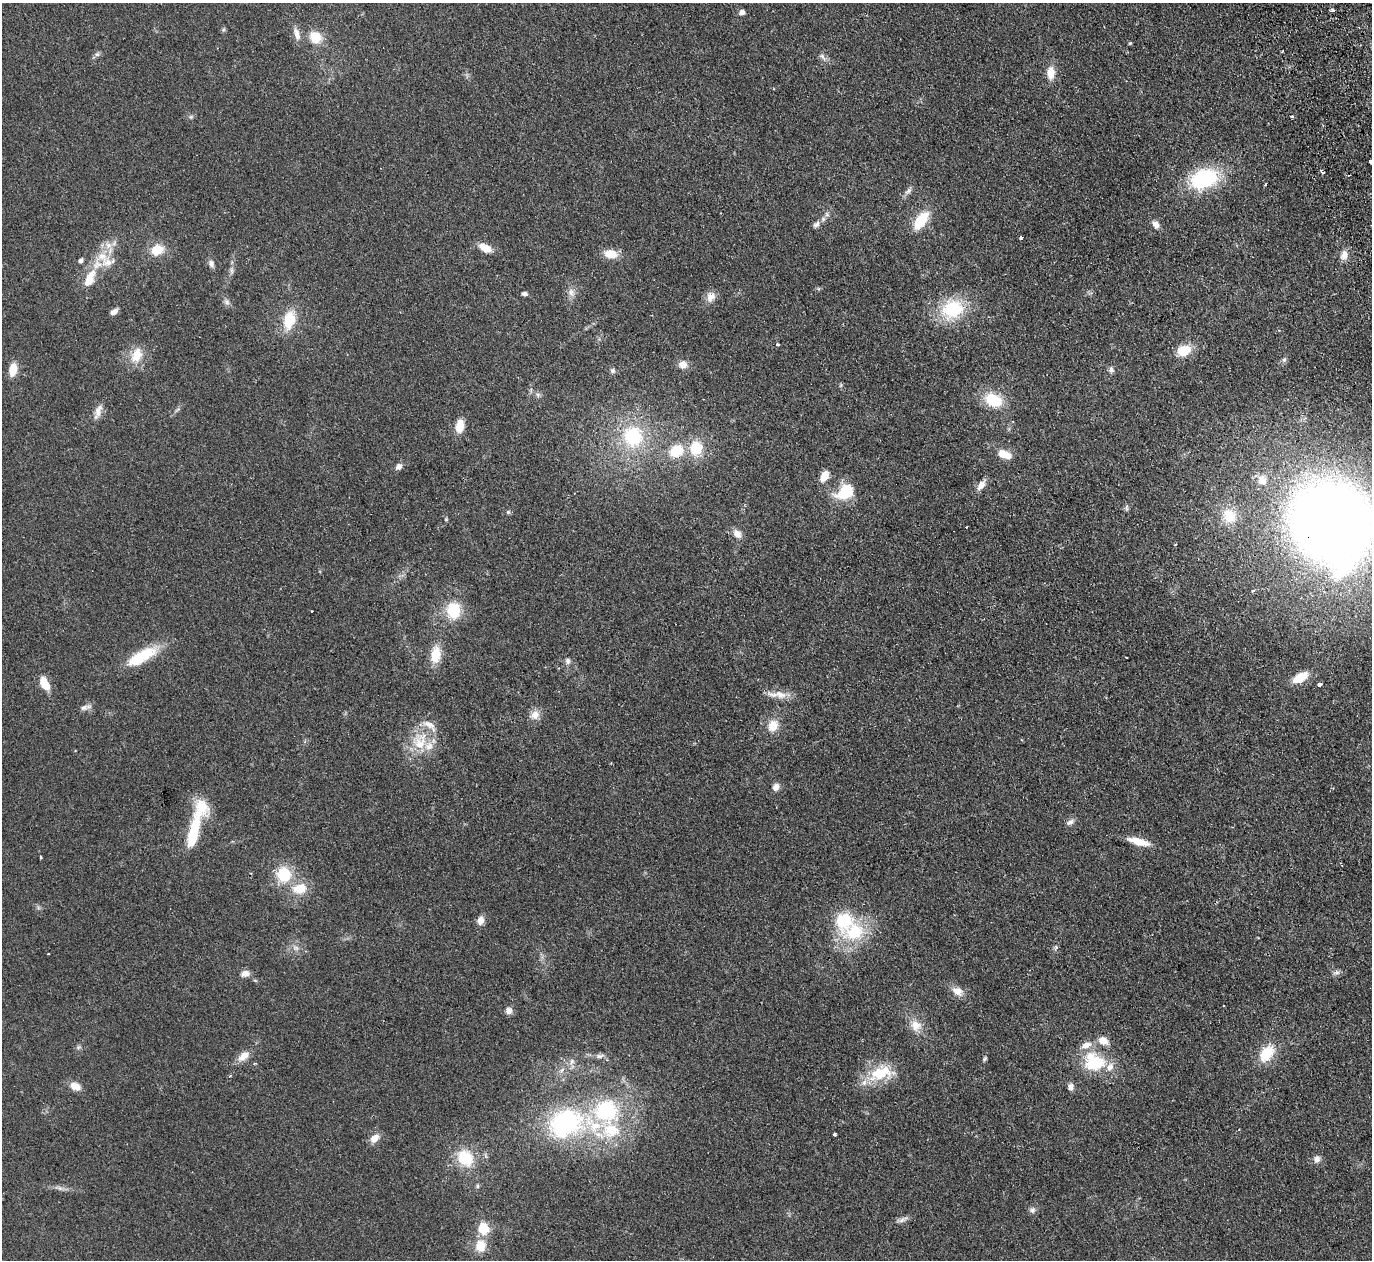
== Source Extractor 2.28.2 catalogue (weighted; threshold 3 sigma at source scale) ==
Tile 10 of 4 x 4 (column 2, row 3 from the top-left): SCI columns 1425-2794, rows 1562-2819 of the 5589 x 5512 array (HDU 1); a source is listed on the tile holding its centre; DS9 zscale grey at full resolution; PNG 1374 x 1262 px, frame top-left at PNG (2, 3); no overlay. Shown black and unused: <1% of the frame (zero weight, under 2 of 3 exposures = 3% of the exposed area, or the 3 px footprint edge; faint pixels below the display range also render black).
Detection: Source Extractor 2.28.2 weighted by HDU 2 'WHT'; one run over the whole footprint, this tile lists its part. Background 0.108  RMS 0.01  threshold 0.0448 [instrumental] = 3 sigma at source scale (4.5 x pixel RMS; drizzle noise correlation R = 1.50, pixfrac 1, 0.05/0.05 arcsec/px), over >= 5 px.
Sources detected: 133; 1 inside a brighter object's white glare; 3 cosmic-ray / hot-pixel residue — not listed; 11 inside a brighter listed object's ellipse — not listed separately; the other 118 listed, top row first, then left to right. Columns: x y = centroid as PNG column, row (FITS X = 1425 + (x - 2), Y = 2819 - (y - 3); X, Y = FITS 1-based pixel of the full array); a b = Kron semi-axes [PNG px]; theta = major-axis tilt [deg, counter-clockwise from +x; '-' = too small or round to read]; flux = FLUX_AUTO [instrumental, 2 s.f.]
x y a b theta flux
1333 10 3 3 - 3.9
742 12 7 5 16 4
297 34 17 7 -76 6.8
315 37 12 11 - 20
1130 43 5 4 - 1.1
97 54 7 6 - 2.4
822 57 14 5 -43 3.6
1051 73 15 9 88 12
1292 116 3 3 - 5.3
191 117 6 5 - 1.7
1370 161 4 3 - 5.4
1323 172 6 3 -34 1.7
1204 179 27 17 20 86
908 191 10 7 40 3.5
827 214 7 6 - 2.3
921 221 19 10 54 31
816 224 11 8 44 4.1
1156 224 10 7 -53 5.5
1021 238 3 3 - 4.5
108 246 10 9 - 7.3
485 248 14 8 -27 13
157 250 14 11 19 19
611 254 14 9 -9 16
1344 255 11 8 71 7.8
81 261 6 5 - 2.6
108 262 22 12 18 15
211 264 10 7 -73 3.6
231 271 10 4 -89 2.9
90 278 31 14 65 22
571 292 12 8 -68 5.5
525 294 7 5 -7 2.5
711 297 14 11 67 7.7
227 302 9 7 -66 3.3
952 309 23 19 21 57
114 312 8 5 41 5.1
289 320 21 13 76 28
778 344 4 4 - 1.5
1184 351 14 11 23 22
136 355 22 15 69 17
1284 360 7 5 43 2.3
683 364 10 9 - 7
13 370 12 7 81 16
1111 370 8 6 76 3.1
613 371 7 6 - 2.3
841 385 7 4 71 1.1
538 395 6 6 - 2.3
993 400 18 13 -25 34
98 411 19 8 77 7.5
460 426 12 7 78 18
633 436 29 27 -79 66
696 448 18 15 85 27
676 451 14 12 29 28
1003 454 12 11 - 10
399 467 8 7 - 4.2
824 476 10 7 64 13
1262 480 15 12 -67 11
981 485 14 7 53 7.1
845 492 21 15 34 34
1126 508 9 4 90 1.8
508 512 6 5 - 1.5
1229 516 16 14 -56 24
446 519 5 4 - 1
1331 523 61 55 -37 1500
737 534 12 9 -49 7.3
453 610 16 14 90 33
312 611 3 3 - 2.4
435 655 19 11 82 20
142 656 40 13 30 38
1126 657 3 2 - 0.65
567 661 8 7 - 3.2
1300 677 15 8 29 21
44 683 13 7 -65 20
1319 684 4 3 - 14
780 694 18 11 -15 11
84 708 12 7 17 4.3
535 715 13 11 60 8.3
773 725 14 11 64 14
420 741 29 22 78 33
776 787 9 7 61 5.6
1070 822 11 6 30 3.7
194 832 41 11 77 47
1138 841 27 8 -16 14
41 857 3 3 - 1.6
284 874 14 13 - 35
300 889 18 13 9 19
480 920 9 7 75 7
854 932 28 21 21 52
1056 947 6 5 - 1.7
296 948 9 6 -15 3.9
48 954 2 2 - 0.78
1337 972 9 6 17 2.8
245 974 10 7 12 6.2
957 991 13 10 -31 9.2
509 1011 8 8 - 5.1
916 1025 16 13 -61 12
1103 1041 11 9 -29 9.9
79 1047 7 5 12 1.8
1267 1053 20 13 54 29
244 1056 17 9 38 9.8
599 1056 11 6 12 3.5
985 1059 6 5 - 1.4
572 1061 9 6 88 3.5
1094 1062 23 19 -21 50
878 1074 36 20 8 36
75 1086 14 9 -28 8.5
1071 1087 8 7 - 4.6
606 1110 26 25 - 80
565 1123 38 30 24 130
834 1134 3 3 - 2.8
375 1138 13 9 45 7.9
465 1158 18 15 -50 33
1317 1159 10 8 74 4.7
477 1186 6 4 -90 1.4
59 1188 13 5 -22 3.8
1032 1210 9 8 - 3.3
902 1220 11 6 45 3.7
483 1229 6 5 - 84
480 1246 13 11 85 16
Overlapping masked pixels (flux is a lower limit): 1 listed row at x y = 1331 523
Isophote crosses this tile's border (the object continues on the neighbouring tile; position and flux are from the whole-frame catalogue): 2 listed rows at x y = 1370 161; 1331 523